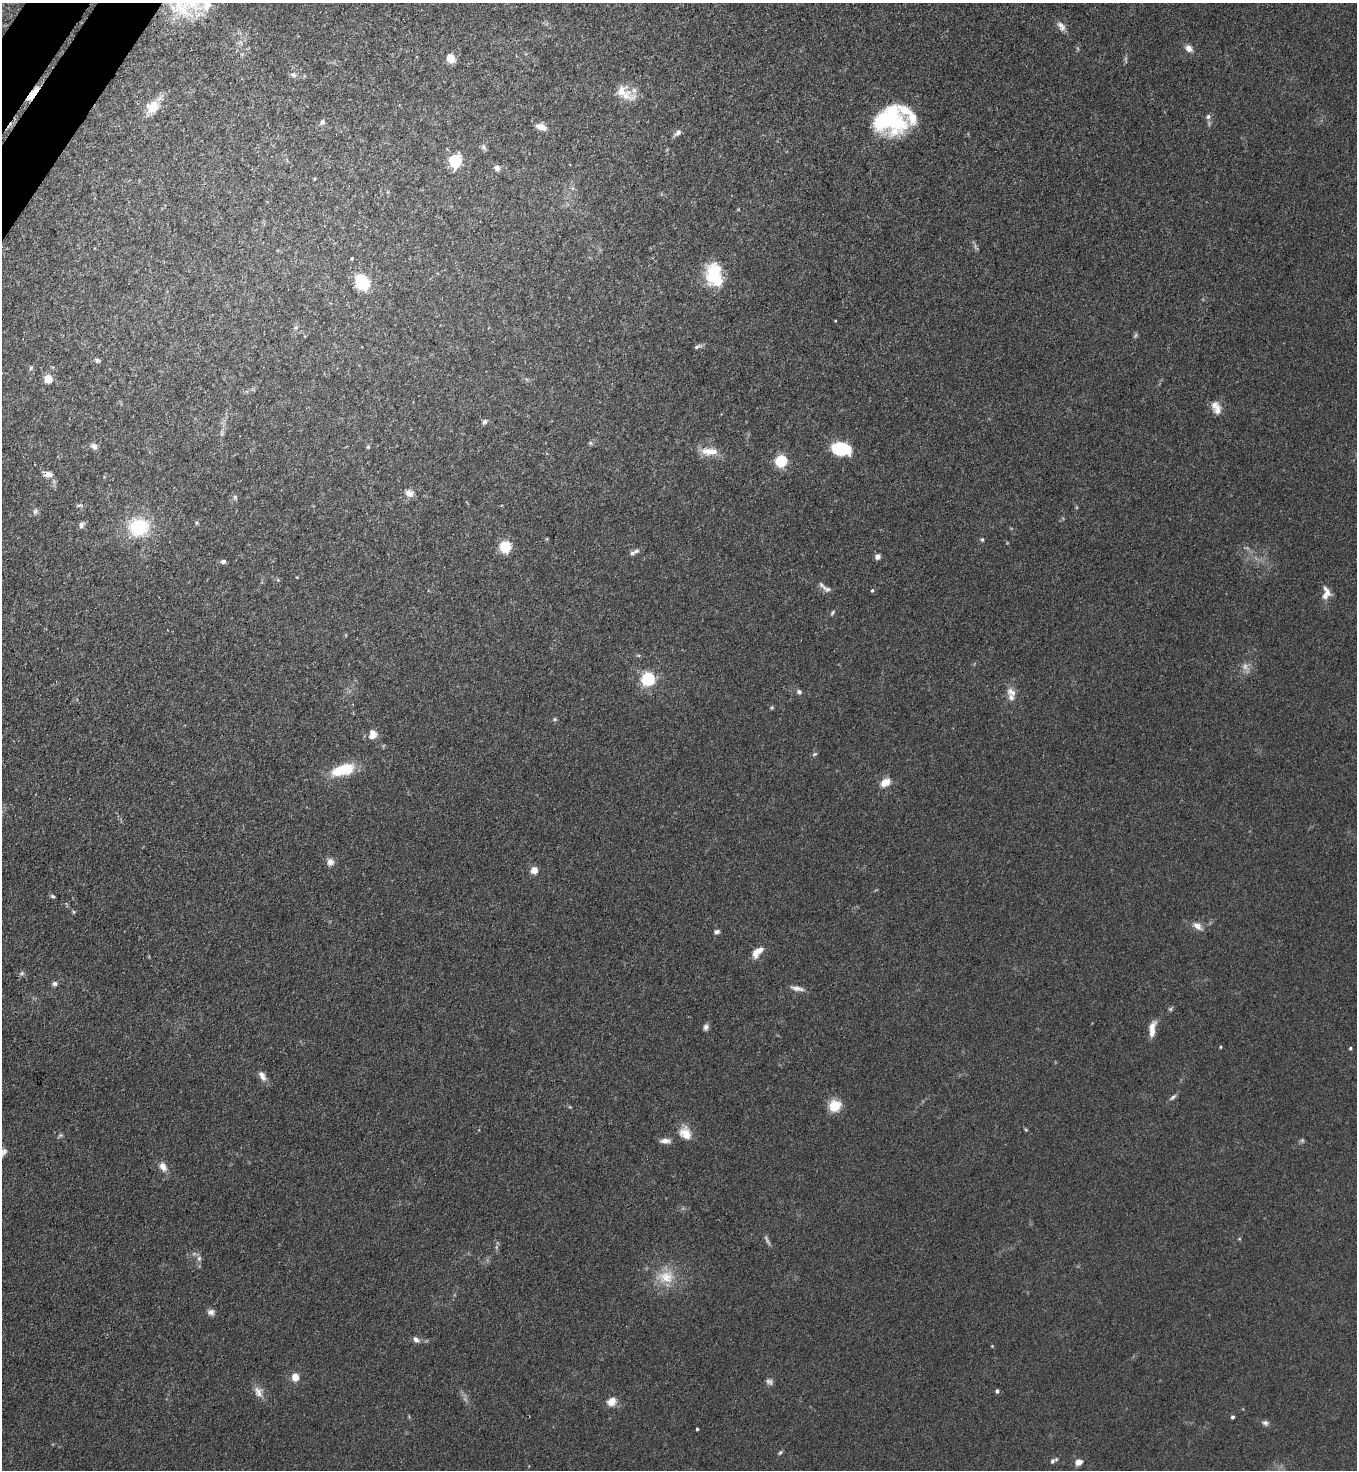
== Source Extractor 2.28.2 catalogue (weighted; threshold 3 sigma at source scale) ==
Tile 11 of 4 x 4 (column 3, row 3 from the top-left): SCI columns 2913-4267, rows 1506-2973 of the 5963 x 5945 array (HDU 1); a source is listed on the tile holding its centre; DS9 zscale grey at full resolution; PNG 1359 x 1472 px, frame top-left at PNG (2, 3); no overlay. Shown black and unused: <1% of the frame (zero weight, under 3 of 4 exposures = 5% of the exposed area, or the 3 px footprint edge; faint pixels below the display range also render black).
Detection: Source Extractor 2.28.2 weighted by HDU 2 'WHT'; one run over the whole footprint, this tile lists its part. Background 0.103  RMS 0.0074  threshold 0.0333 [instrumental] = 3 sigma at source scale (4.5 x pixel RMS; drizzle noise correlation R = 1.50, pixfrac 1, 0.05/0.05 arcsec/px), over >= 5 px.
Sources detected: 114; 6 too faint to see at this stretch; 1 inside a brighter object's white glare — not listed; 6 inside a brighter listed object's ellipse — not listed separately; the other 101 listed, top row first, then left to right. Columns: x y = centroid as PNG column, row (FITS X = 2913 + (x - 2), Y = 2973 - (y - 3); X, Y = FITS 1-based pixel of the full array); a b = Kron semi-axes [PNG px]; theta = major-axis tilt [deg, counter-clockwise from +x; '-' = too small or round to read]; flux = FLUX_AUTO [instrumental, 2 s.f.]
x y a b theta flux
207 4 42 23 36 26
1061 26 14 8 -52 4.5
1189 48 9 6 -49 4.9
451 58 8 7 - 10
294 75 8 6 -24 2.8
33 93 26 6 54 8.1
626 96 31 14 -3 12
153 107 20 14 51 15
1208 117 7 6 - 2.2
892 119 33 26 -62 64
322 122 9 6 52 2.6
541 127 12 6 -18 6.5
678 133 10 6 45 2.8
483 147 8 6 -53 1.9
455 161 9 8 - 34
497 168 6 5 - 4
314 179 4 3 - 0.7
976 247 12 4 -60 1.8
352 258 4 3 - 0.8
714 275 25 17 -78 38
362 282 11 8 -58 56
295 327 7 4 20 1.4
698 347 11 5 20 2
97 360 7 6 - 1.7
31 368 6 5 - 1.3
48 379 7 7 - 11
1218 410 17 10 87 6.2
484 422 7 6 - 2.1
222 433 8 4 89 1.6
590 443 6 5 - 1.2
94 446 9 6 -37 3.6
368 447 5 4 - 0.98
841 449 18 12 -10 34
709 451 23 10 -3 11
781 461 8 8 - 31
48 474 12 7 -11 5.5
409 493 11 9 -16 5
235 497 6 6 - 1.5
79 505 9 5 6 1.7
35 511 8 6 56 2.2
197 523 6 4 23 1.1
81 525 8 7 - 2.6
139 527 17 15 -1 49
547 539 5 3 - 0.72
982 540 5 4 - 1
505 547 12 11 - 17
636 551 10 6 30 2.5
877 557 6 5 - 3
223 561 5 5 - 2.8
826 589 14 7 -21 3.8
872 590 5 4 - 1.1
1327 593 16 9 59 5.9
832 613 7 4 55 1.2
638 655 6 4 -18 1
648 679 6 6 - 150
799 692 7 6 - 1.9
1011 692 15 9 -30 5.6
772 708 6 4 84 0.9
555 719 6 5 - 1.1
373 734 11 8 71 6.7
814 754 8 5 26 1.3
342 770 29 12 17 26
885 782 12 8 34 8.1
330 862 10 9 - 4.1
534 870 5 5 - 16
52 896 6 4 -17 1.4
74 912 6 4 -89 0.97
1197 926 13 8 -36 5.3
717 932 6 5 - 2.4
757 952 17 8 46 8.2
22 973 8 6 3 1.8
55 984 6 6 - 2.3
797 988 18 6 -12 4.3
706 1027 8 6 75 2.5
1152 1029 20 7 82 8.5
1220 1047 4 3 - 0.68
1350 1048 4 3 - 0.86
262 1076 15 8 -62 4.6
1173 1097 12 5 40 2.2
835 1106 13 13 - 14
1026 1130 5 3 - 0.77
685 1133 17 13 -58 11
60 1135 7 5 20 1.2
665 1141 13 6 1 4.4
163 1167 12 7 -56 5.7
199 1258 8 6 75 2.5
666 1277 27 18 3 21
211 1312 9 8 - 3.1
416 1339 8 6 -38 3.1
992 1346 4 3 - 0.58
295 1377 9 8 - 7.1
769 1382 10 7 -27 2.6
997 1391 5 4 - 1.7
258 1392 16 11 -63 6.2
612 1401 12 10 35 6.9
1232 1417 4 4 - 1.2
1265 1423 9 7 -20 2.4
697 1429 3 3 - 0.95
780 1453 7 4 62 1.2
1052 1461 8 6 54 2
1078 1462 8 7 - 5.2
Overlapping masked pixels (flux is a lower limit): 2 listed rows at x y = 33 93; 48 474
Isophote crosses this tile's border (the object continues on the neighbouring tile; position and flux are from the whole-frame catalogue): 1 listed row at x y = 207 4